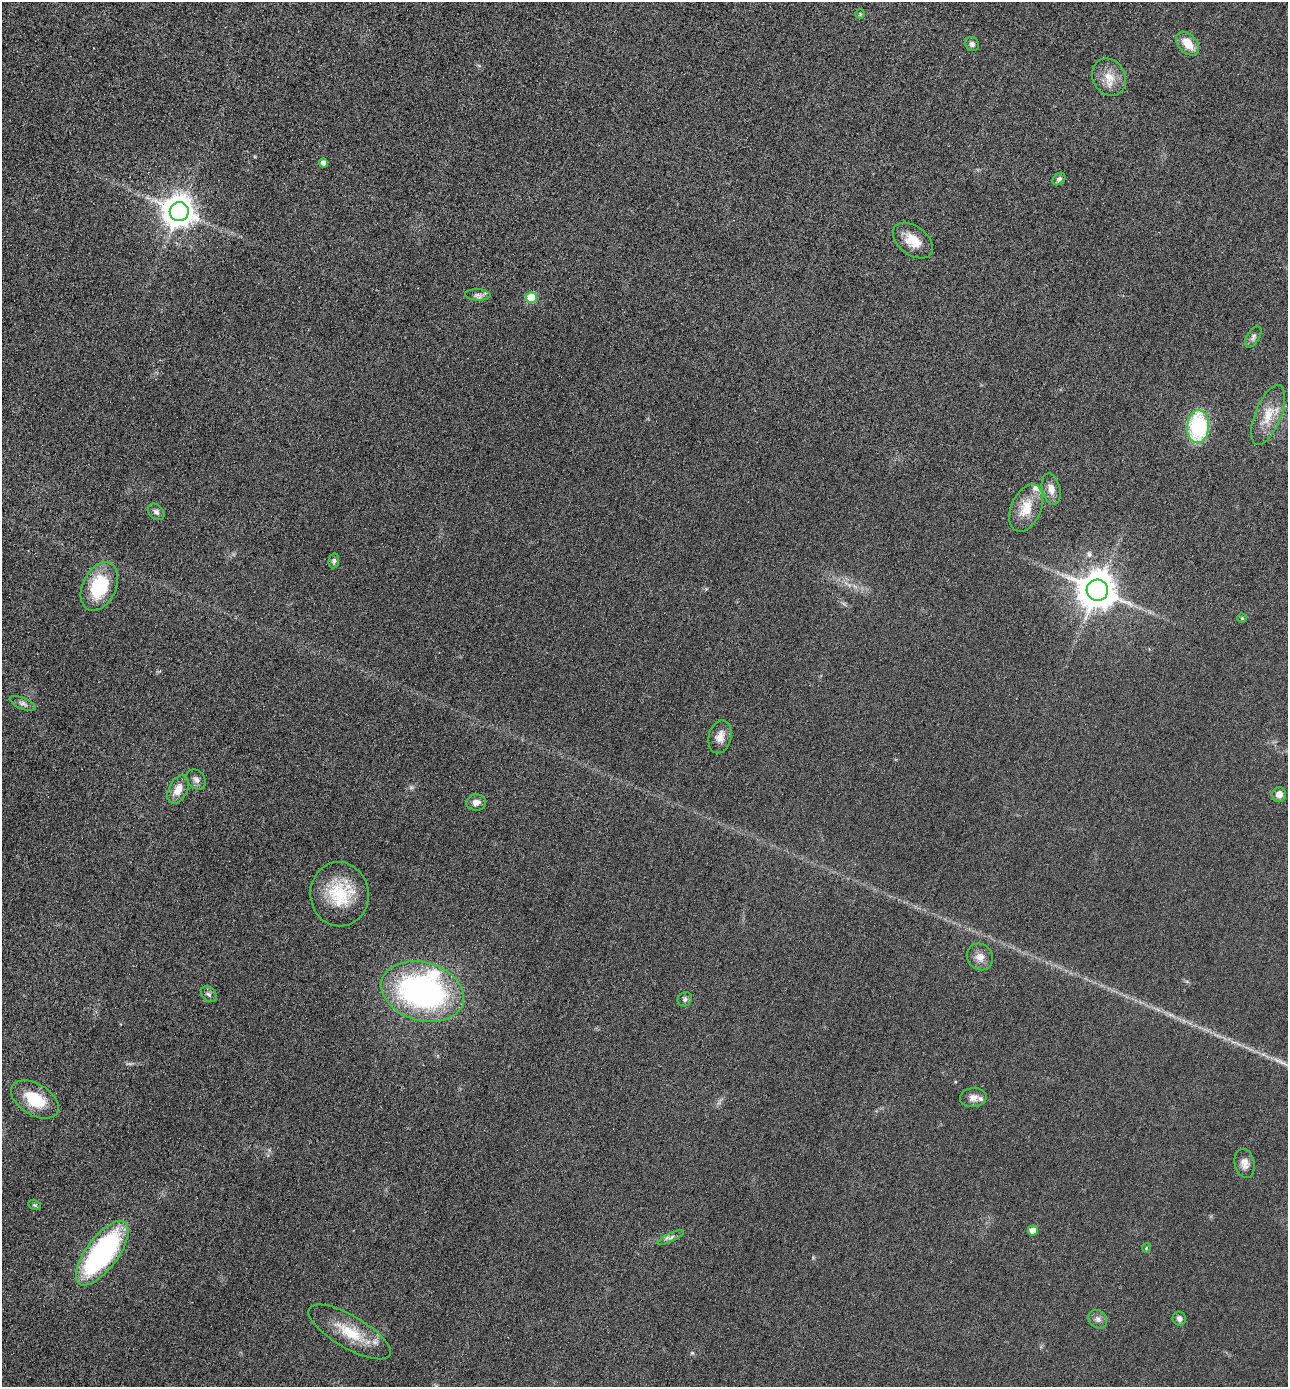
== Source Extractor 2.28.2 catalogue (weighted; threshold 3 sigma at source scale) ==
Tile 11 of 4 x 4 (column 3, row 3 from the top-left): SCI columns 2864-4149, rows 1399-2783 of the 5584 x 5572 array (HDU 1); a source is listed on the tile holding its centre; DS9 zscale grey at full resolution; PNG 1290 x 1389 px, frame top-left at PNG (2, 2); each listed source drawn as its Kron ellipse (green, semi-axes under 4 px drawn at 4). Nothing masked; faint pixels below the display range render black.
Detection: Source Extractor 2.28.2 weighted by HDU 2 'WHT'; one run over the whole footprint, this tile lists its part. Background 0.0494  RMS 0.0096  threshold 0.0393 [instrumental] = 3 sigma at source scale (4.09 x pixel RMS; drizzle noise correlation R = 1.36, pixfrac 0.8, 0.05/0.05 arcsec/px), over >= 5 px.
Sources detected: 45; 3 inside a brighter listed object's ellipse — not listed separately; the other 42 listed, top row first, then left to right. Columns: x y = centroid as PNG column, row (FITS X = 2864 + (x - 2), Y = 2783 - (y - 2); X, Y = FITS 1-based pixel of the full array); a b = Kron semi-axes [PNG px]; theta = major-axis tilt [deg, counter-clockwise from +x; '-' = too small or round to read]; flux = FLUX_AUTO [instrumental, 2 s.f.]
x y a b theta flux
860 14 5 5 - 1
1188 43 14 9 -47 14
972 44 7 6 - 3.2
1109 77 19 16 -60 14
323 163 4 4 - 5.4
1059 179 7 5 42 2.3
179 212 9 9 - 1500
913 241 23 14 -37 17
478 295 13 5 -3 3.6
531 298 5 5 - 32
1253 337 12 6 57 2.8
1268 415 32 13 68 20
1198 426 16 11 86 81
1051 489 16 9 -76 7.9
1026 508 25 15 66 21
156 512 9 7 -45 3.1
334 561 7 5 80 2.1
99 586 26 16 65 48
1097 590 11 10 - 2400
1242 618 5 4 - 1
23 703 14 5 -23 3.3
720 737 16 11 77 8.5
196 779 11 8 -47 4
178 790 15 9 64 11
1279 794 7 7 - 6.8
476 802 10 8 4 5.6
339 894 32 29 -83 45
980 957 14 12 -48 7.9
422 991 42 29 -15 250
209 994 9 6 -44 2.6
685 999 7 6 - 2.5
973 1098 13 9 4 6.2
35 1099 26 15 -31 32
1245 1163 15 10 -79 6.5
35 1205 6 4 -27 1.2
1033 1231 5 5 - 10
671 1237 14 4 25 3.1
1146 1248 4 3 - 1.3
102 1253 38 16 53 180
1098 1319 10 8 -46 3.9
1179 1319 7 6 - 3.8
349 1332 46 16 -30 32